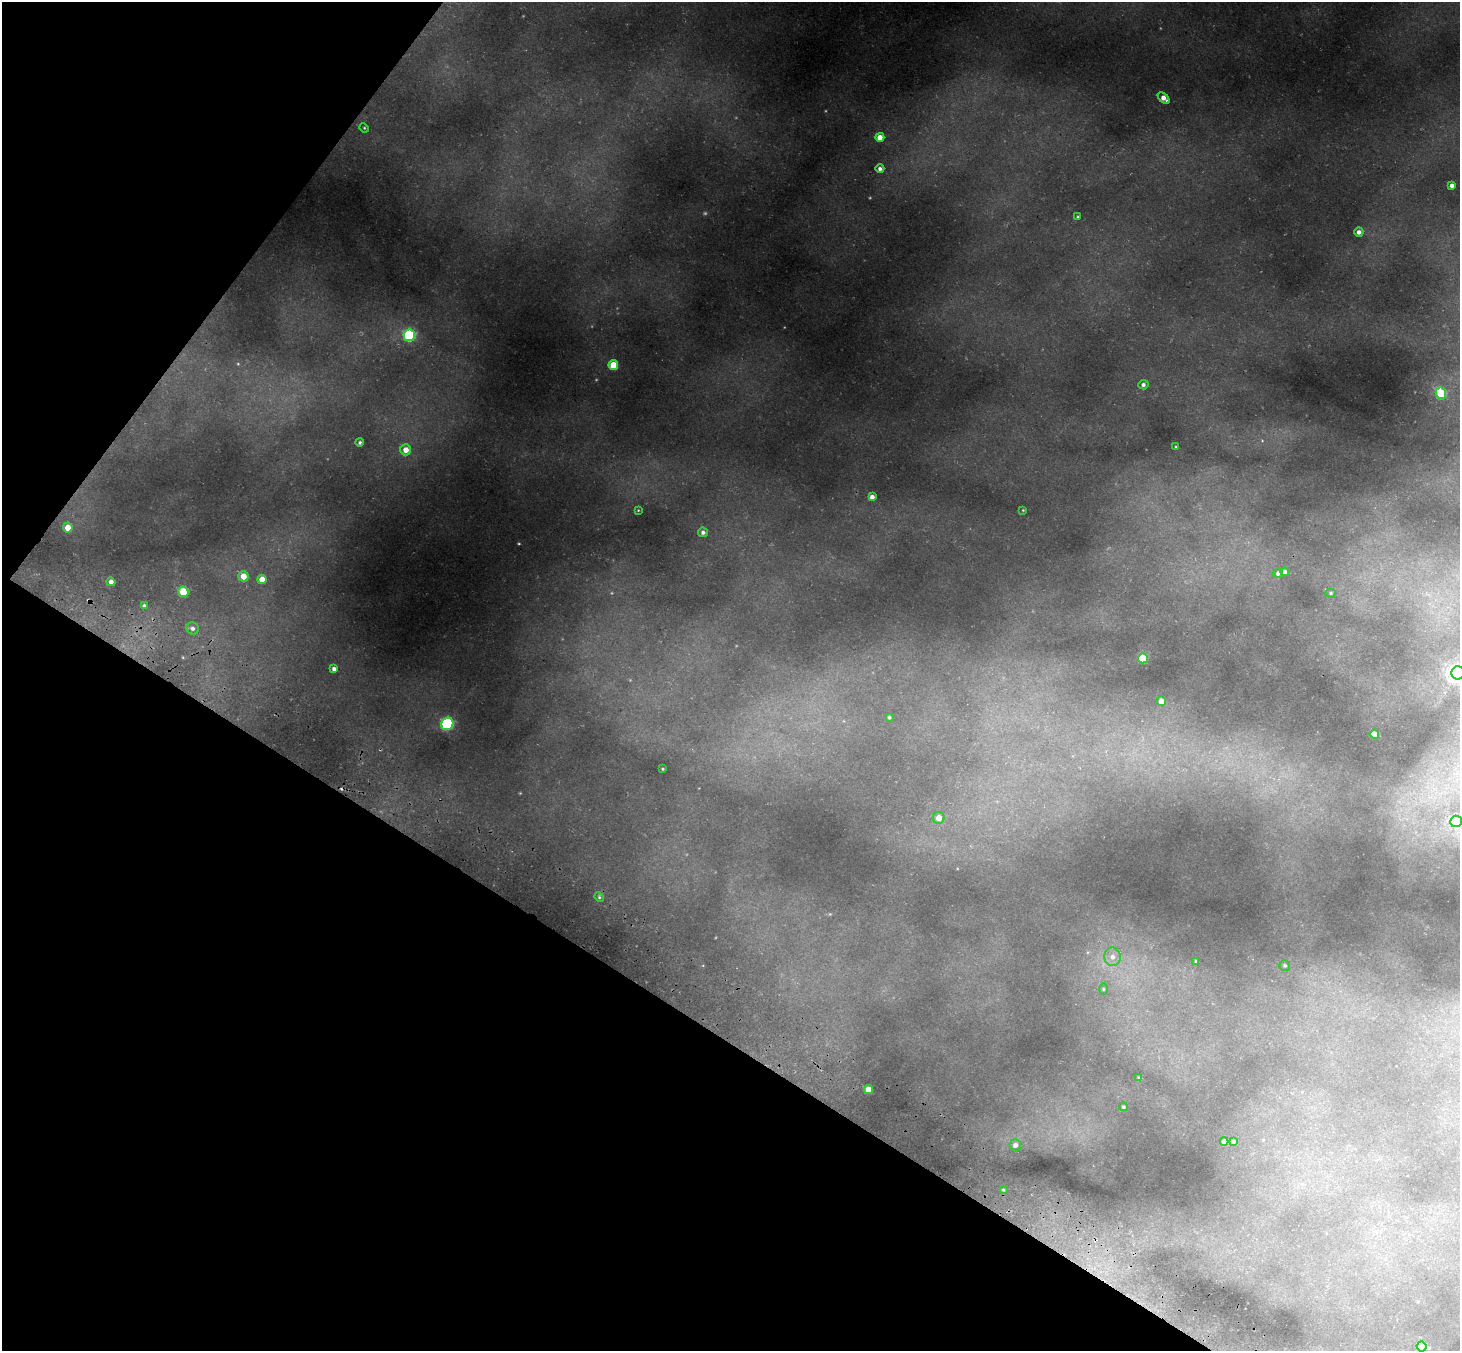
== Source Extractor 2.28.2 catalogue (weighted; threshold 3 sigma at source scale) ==
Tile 9 of 4 x 4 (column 1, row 3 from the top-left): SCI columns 68-1525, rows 1698-3046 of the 5988 x 6014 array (HDU 1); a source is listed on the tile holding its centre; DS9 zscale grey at full resolution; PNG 1462 x 1353 px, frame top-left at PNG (2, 2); each listed source drawn as its Kron ellipse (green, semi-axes under 4 px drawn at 4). Shown black and unused: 30% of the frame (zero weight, under 3 of 4 exposures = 7% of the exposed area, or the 3 px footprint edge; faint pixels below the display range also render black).
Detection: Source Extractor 2.28.2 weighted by HDU 2 'WHT'; one run over the whole footprint, this tile lists its part. Background 0.355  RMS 0.017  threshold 0.0769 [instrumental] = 3 sigma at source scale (4.5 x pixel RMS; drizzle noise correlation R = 1.50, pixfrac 1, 0.05/0.05 arcsec/px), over >= 5 px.
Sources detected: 52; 1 cosmic-ray / hot-pixel residue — neither listed nor drawn; the other 51 listed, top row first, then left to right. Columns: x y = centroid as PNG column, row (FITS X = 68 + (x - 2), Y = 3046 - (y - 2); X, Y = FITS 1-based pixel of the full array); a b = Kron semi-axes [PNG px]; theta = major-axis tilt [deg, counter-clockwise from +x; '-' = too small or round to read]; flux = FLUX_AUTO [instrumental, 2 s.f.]
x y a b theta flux
1164 98 7 4 -43 11
364 128 5 4 - 1.8
880 137 4 4 - 18
880 169 4 4 - 4.9
1452 185 4 4 - 6.6
1078 217 4 3 - 1.6
1359 232 4 4 - 6.2
409 335 6 5 - 180
613 365 5 5 - 46
1143 385 5 4 - 4.3
1441 393 6 5 - 90
360 442 4 4 - 2.4
1176 447 3 3 - 1.9
406 450 5 5 - 15
872 497 4 4 - 7
638 510 4 3 - 1.3
1023 510 3 3 - 1.1
68 528 5 5 - 21
703 532 5 4 - 4.8
1285 572 4 4 - 5.9
1278 573 5 5 - 5.1
243 576 5 5 - 22
262 579 4 4 - 22
111 582 4 4 - 7.7
183 592 5 5 - 74
1331 593 5 4 - 2.2
144 605 4 3 - 2.7
193 628 6 6 - 5.5
1143 658 5 5 - 69
334 669 4 4 - 6.4
1458 673 7 6 - 690
1161 701 5 4 - 19
889 717 3 3 - 2.5
447 724 6 5 - 200
1374 734 4 4 - 30
663 769 3 2 - 1.3
939 818 6 6 - 16
1456 821 6 6 - 210
599 897 5 4 - 2.2
1113 957 9 8 - 11
1196 961 3 3 - 2
1285 965 5 5 - 2.7
1103 989 5 3 - 1.9
1139 1078 4 3 - 1.5
868 1090 4 4 - 31
1123 1107 4 3 - 2.1
1233 1141 3 3 - 3.1
1224 1142 4 4 - 8.6
1015 1145 6 5 - 6.5
1003 1190 4 3 - 1.8
1421 1346 5 5 - 44
Isophote crosses this tile's border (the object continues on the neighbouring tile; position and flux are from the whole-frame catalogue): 2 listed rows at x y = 1458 673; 1456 821